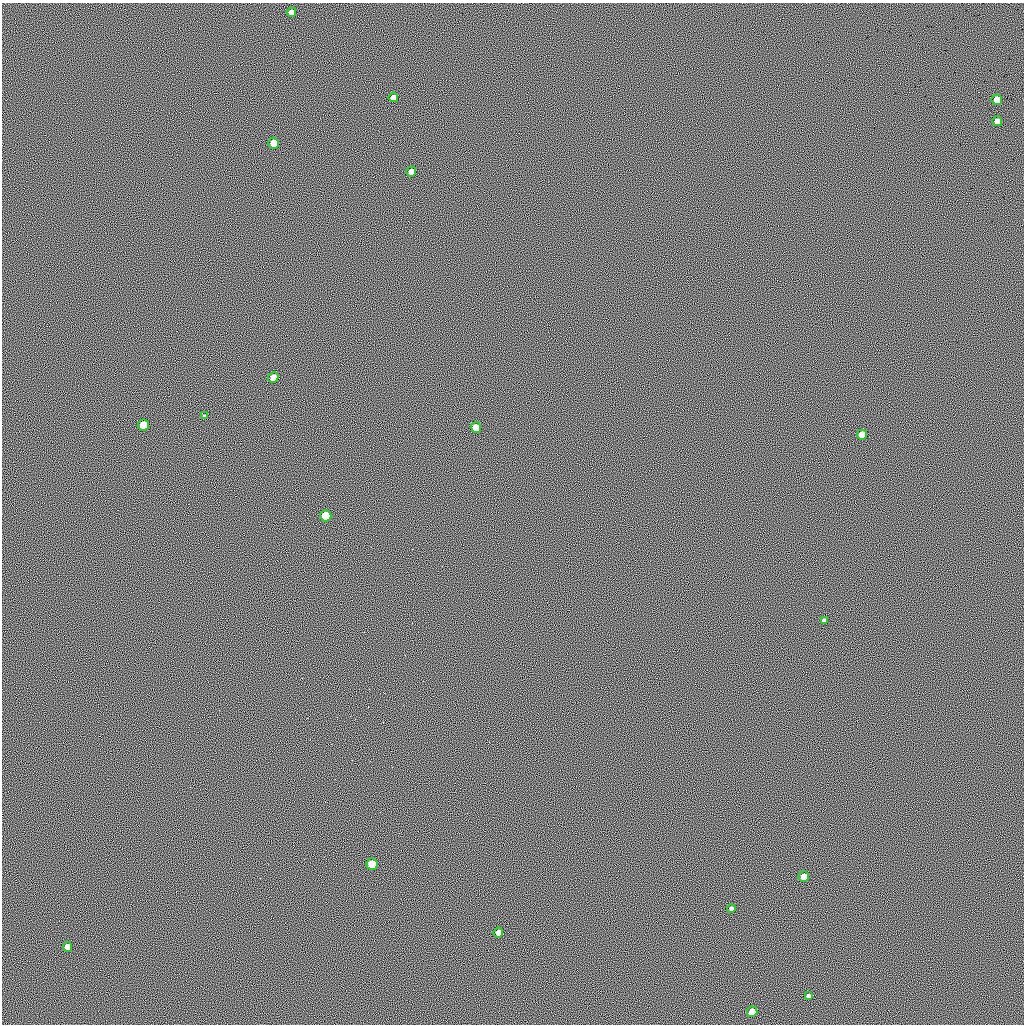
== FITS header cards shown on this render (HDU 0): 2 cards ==
NAXIS1  =                 1022 / length of data axis 1
NAXIS2  =                 1022 / length of data axis 2

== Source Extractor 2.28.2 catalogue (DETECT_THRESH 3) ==
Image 1022 x 1022 px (HDU 0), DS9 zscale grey, 1 PNG px = 1 image px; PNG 1026 x 1026 px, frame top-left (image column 1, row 1022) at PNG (2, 3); each listed source drawn as its Kron ellipse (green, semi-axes under 4 px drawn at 4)
Background 0.469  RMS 92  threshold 277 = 3 sigma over >= 5 px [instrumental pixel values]
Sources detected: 20; all 20 listed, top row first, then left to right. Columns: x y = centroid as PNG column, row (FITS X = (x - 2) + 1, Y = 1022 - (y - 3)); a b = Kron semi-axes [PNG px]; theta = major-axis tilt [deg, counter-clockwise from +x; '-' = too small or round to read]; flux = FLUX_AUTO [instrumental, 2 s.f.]
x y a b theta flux
291 12 4 4 - 40000
393 97 4 4 - 40000
997 100 5 5 - 140000
997 121 5 5 - 62000
274 143 5 5 - 130000
411 172 5 5 - 66000
273 377 5 5 - 66000
204 416 3 2 - 7300
143 425 5 5 - 150000
476 427 5 5 - 90000
862 434 5 5 - 81000
326 516 6 5 - 190000
824 620 4 3 - 14000
372 864 6 5 - 130000
804 877 5 5 - 84000
731 909 4 4 - 19000
498 933 5 4 - 35000
67 947 5 5 - 45000
808 996 4 4 - 17000
752 1012 5 5 - 87000